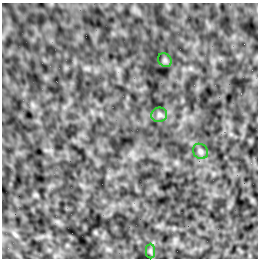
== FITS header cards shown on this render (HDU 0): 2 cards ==
NAXIS1  =                  256 /Number of positions along axis 1
NAXIS2  =                  256 /Number of positions along axis 2

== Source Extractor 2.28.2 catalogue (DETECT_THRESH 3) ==
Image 256 x 256 px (HDU 0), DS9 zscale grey, 1 PNG px = 1 image px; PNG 260 x 260 px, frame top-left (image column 1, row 256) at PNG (2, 3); each listed source drawn as its Kron ellipse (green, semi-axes under 4 px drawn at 4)
Background 2.37e-05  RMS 0.0022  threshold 0.00649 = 3 sigma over >= 5 px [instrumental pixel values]
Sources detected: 4; all 4 listed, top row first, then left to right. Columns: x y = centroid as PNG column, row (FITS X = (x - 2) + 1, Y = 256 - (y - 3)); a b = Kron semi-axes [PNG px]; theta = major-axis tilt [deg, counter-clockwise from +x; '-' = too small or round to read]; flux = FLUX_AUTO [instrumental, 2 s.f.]
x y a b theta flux
165 60 7 6 - 0.29
159 115 8 7 - 0.4
200 151 8 7 - 0.37
150 251 7 4 -90 0.29